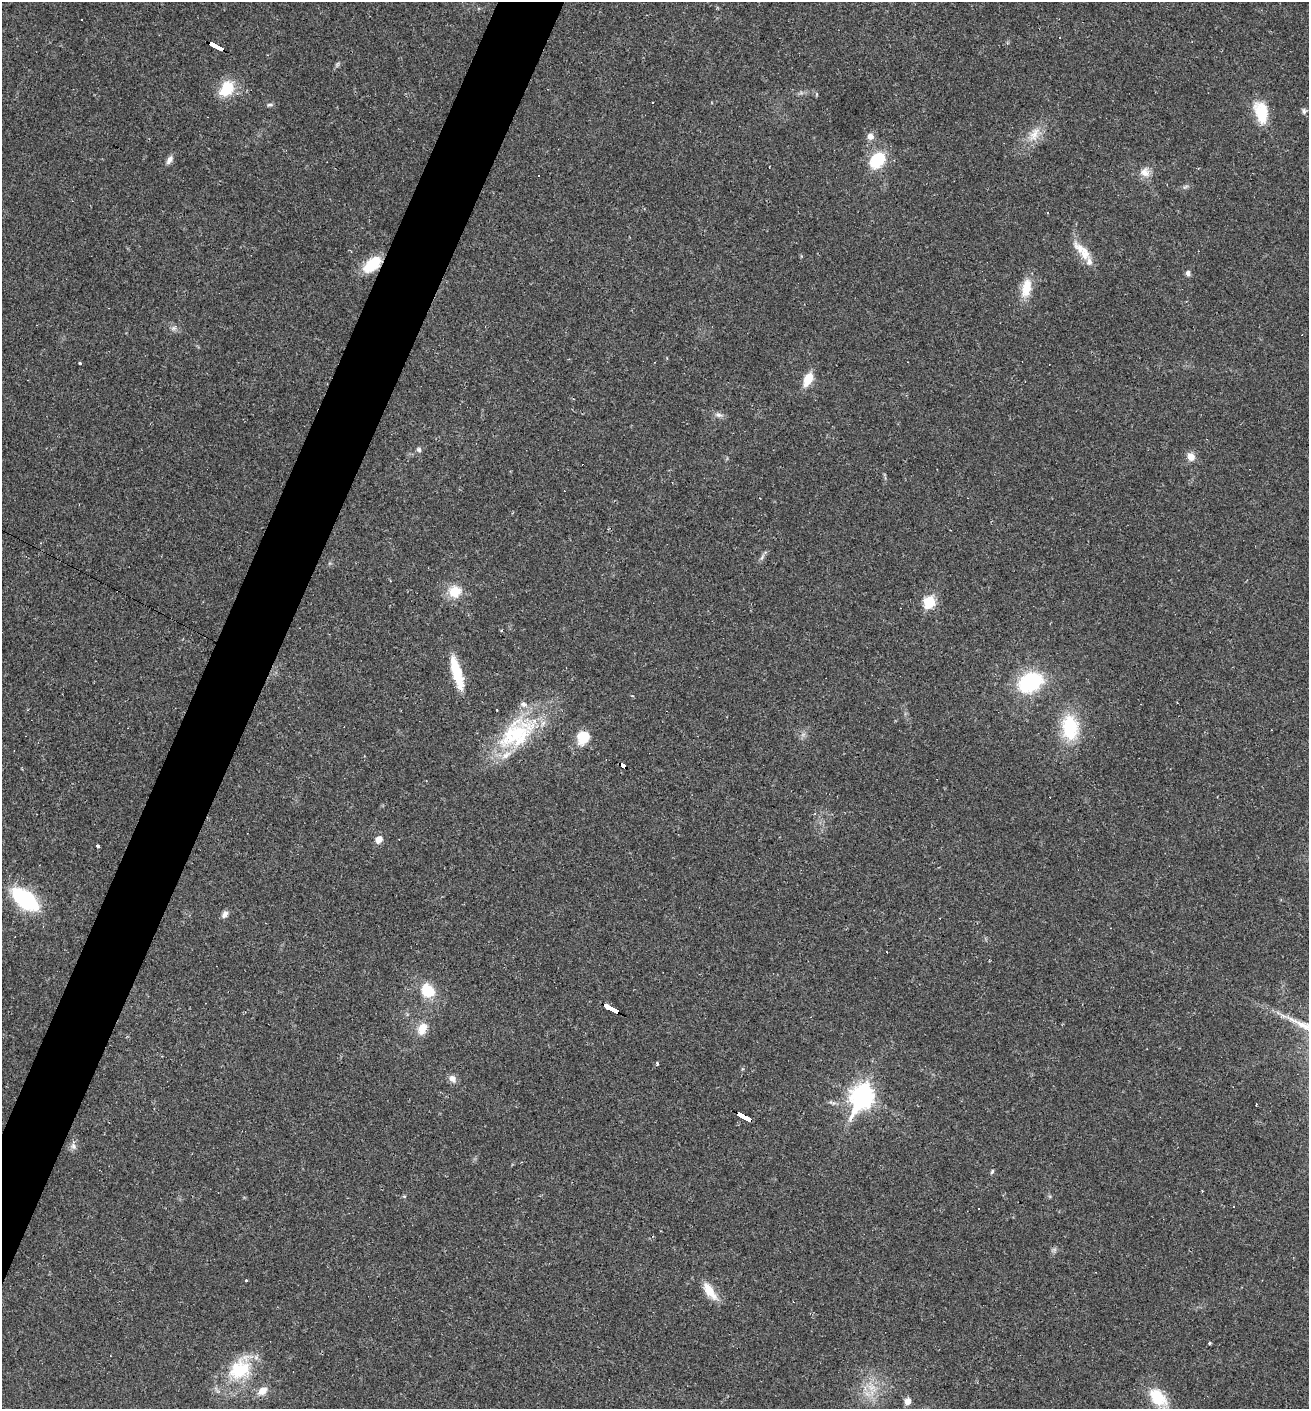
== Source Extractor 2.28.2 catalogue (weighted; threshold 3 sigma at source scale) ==
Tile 7 of 4 x 4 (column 3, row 2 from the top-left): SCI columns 2888-4194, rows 2815-4221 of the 5640 x 5628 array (HDU 1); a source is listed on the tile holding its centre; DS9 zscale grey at full resolution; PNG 1311 x 1411 px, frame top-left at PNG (2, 2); no overlay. Shown black and unused: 4% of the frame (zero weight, under 2 of 3 exposures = <1% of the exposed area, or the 3 px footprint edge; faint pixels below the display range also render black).
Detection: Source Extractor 2.28.2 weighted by HDU 2 'WHT'; one run over the whole footprint, this tile lists its part. Background 0.0331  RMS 0.0045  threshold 0.0202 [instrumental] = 3 sigma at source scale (4.5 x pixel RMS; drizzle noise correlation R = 1.50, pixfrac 1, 0.05/0.05 arcsec/px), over >= 5 px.
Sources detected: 67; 7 cosmic-ray / hot-pixel residue — not listed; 2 inside a brighter listed object's ellipse — not listed separately; the other 58 listed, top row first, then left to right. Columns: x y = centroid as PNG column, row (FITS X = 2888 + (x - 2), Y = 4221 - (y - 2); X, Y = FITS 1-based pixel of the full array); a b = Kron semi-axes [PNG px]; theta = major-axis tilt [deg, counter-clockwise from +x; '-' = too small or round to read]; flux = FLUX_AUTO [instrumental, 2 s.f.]
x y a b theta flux
81 20 3 2 - 0.44
216 45 15 3 -27 84
337 64 7 4 70 0.74
227 88 20 15 53 13
270 105 8 4 0 0.81
1304 111 9 5 -85 1
1261 112 26 15 -79 13
1034 134 23 11 62 6.5
870 136 9 8 - 2.5
170 160 12 6 59 2.1
877 160 15 11 51 21
1145 172 13 12 - 3.9
539 176 3 3 - 0.58
1185 187 11 3 31 0.75
1047 213 3 3 - 0.78
1082 251 32 11 -48 8.1
372 264 22 12 41 14
1188 273 7 6 - 1.3
1026 288 21 11 78 9.2
174 327 10 4 40 1.2
80 363 3 3 - 19
808 379 14 8 64 8.1
719 415 9 6 -18 1.6
419 450 7 6 - 0.98
1191 456 11 9 -68 3.3
41 543 3 3 - 0.41
765 552 5 5 - 0.79
455 592 16 15 - 8
929 602 6 6 - 32
457 672 34 9 -74 16
1030 682 18 14 26 46
1070 728 31 21 -82 22
516 734 53 33 29 40
583 737 15 14 - 9
623 765 7 4 -31 42
379 839 6 5 - 4.8
98 846 4 3 - 1.1
25 899 28 15 -38 40
225 914 10 6 51 1.8
428 991 16 13 -52 12
611 1008 15 3 -28 150
422 1029 15 9 66 6.1
657 1063 5 3 - 0.47
452 1079 9 8 - 2.6
862 1097 11 8 64 280
743 1116 16 4 -29 130
73 1146 9 7 -62 1.7
992 1172 7 4 63 0.69
1202 1191 2 2 - 0.32
404 1196 5 3 - 0.47
246 1280 3 3 - 0.4
709 1291 27 10 -54 7.5
1210 1343 4 3 - 0.67
241 1371 36 24 41 23
871 1387 9 8 - 3.5
262 1391 15 10 34 4
1158 1398 26 16 -44 14
908 1401 6 6 - 3.6
Overlapping masked pixels (flux is a lower limit): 5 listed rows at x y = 216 45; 372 264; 623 765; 611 1008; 743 1116